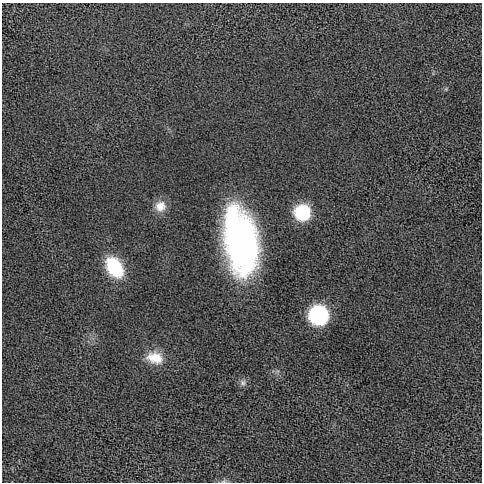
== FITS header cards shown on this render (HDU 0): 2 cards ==
NAXIS1  =                  480 / length of data axis 1
NAXIS2  =                  480 / length of data axis 2

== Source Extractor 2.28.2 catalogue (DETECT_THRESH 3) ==
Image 480 x 480 px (HDU 0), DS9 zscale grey, 1 PNG px = 1 image px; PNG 484 x 484 px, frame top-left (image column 1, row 480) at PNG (2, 3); no overlay
Background 1.09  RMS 78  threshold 233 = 3 sigma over >= 5 px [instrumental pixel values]
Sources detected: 8; all 8 listed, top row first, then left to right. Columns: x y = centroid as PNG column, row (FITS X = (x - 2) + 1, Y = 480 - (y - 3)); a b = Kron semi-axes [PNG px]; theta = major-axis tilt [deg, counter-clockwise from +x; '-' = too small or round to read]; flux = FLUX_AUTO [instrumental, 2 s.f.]
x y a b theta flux
160 206 14 14 - 6.3e+04
302 212 11 11 - 4.7e+05
241 241 60 28 -81 1.7e+06
114 267 21 14 -57 3.1e+05
318 315 11 11 - 1.0e+06
155 358 22 15 -15 1.2e+05
243 383 9 9 - 2.1e+04
224 481 7 5 11 1.1e+04
At the frame edge (FLAGS 8, measured only in part): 1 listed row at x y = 224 481